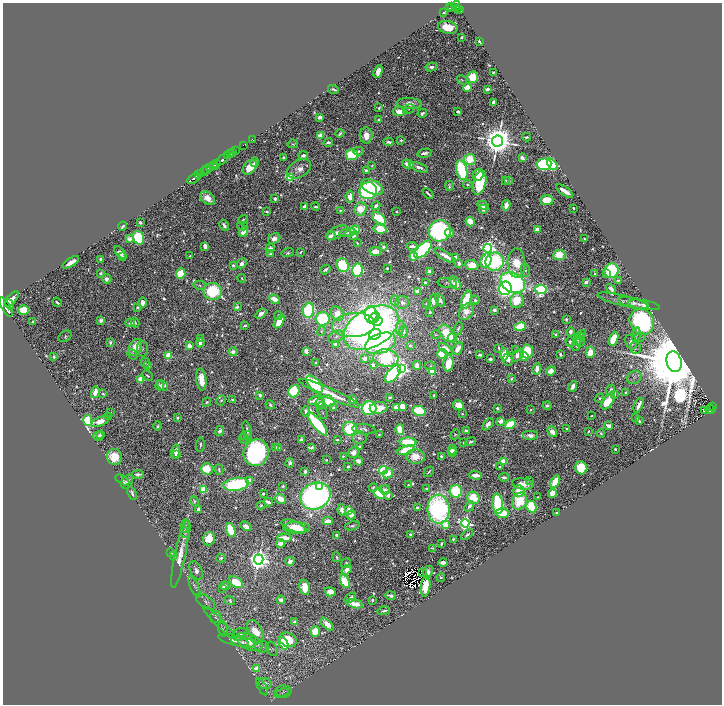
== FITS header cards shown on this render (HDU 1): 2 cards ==
NAXIS1  =                 1439
NAXIS2  =                 1404

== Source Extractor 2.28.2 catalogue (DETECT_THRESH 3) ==
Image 1439 x 1404 px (HDU 1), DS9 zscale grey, zoomed out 1/2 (1 PNG px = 2 x 2 image px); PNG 724 x 706 px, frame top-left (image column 2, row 1403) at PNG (3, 3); each listed source drawn as its Kron ellipse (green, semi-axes under 4 px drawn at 4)
Background 0.592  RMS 0.013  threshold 0.0378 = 3 sigma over >= 5 px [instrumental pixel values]
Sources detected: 1240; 100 cannot appear on this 1/2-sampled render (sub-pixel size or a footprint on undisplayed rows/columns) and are neither listed nor drawn; of the other 1140, the 500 brightest by FLUX_AUTO listed and drawn (640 fainter detections omitted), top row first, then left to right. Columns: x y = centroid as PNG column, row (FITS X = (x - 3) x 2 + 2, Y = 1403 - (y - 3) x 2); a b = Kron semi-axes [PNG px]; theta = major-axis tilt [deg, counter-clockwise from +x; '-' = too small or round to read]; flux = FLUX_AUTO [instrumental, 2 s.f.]
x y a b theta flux
452 6 2 2 - 140
456 6 5 2 - 680
450 8 4 2 - 160
458 8 3 2 - 120
460 10 3 2 - 38
444 12 3 2 - 6.7
448 27 10 6 -10 66
462 37 3 2 - 6.7
479 41 4 2 - 7.8
431 67 6 3 10 14
378 71 7 4 72 33
493 73 3 2 - 5.6
473 77 6 5 - 150
462 80 5 4 - 4.5
467 87 4 3 - 73
333 89 6 2 -16 8.3
487 89 3 2 - 18
493 102 4 3 - 15
409 104 13 5 -4 42
379 108 3 2 - 6.4
409 109 6 4 31 4.9
399 111 7 4 -3 43
458 112 4 3 - 8.6
422 113 5 3 - 12
320 117 4 3 - 27
379 120 4 3 - 10
340 133 4 2 - 6.1
320 135 4 3 - 62
366 135 8 6 -89 39
527 137 4 2 - 6.1
252 139 3 1 - 8.6
401 140 3 3 - 7.3
498 141 5 5 - 10000
388 142 5 2 - 9.3
328 143 4 2 - 8.5
293 144 5 3 - 5.1
243 145 3 1 - 50
236 150 3 2 - 270
359 151 5 4 - 7.5
232 152 2 2 - 430
424 153 7 3 13 19
231 154 3 2 - 950
352 155 6 5 - 190
228 156 2 2 - 410
303 156 4 3 - 14
283 158 4 3 - 8.6
522 158 4 3 - 26
470 159 5 5 - 140
222 160 7 3 41 2300
255 162 5 3 - 21
217 163 4 3 - 500
408 164 6 3 -14 44
544 164 7 6 - 460
552 164 7 4 -50 210
213 165 3 2 - 320
372 165 4 3 - 4.4
216 167 2 1 - 110
250 167 8 5 49 77
419 167 10 3 -21 19
209 168 4 2 - 470
299 169 13 8 30 28
207 170 4 2 - 240
366 170 4 3 - 6.1
462 170 10 5 -76 400
204 172 4 2 - 280
201 174 2 2 - 540
199 175 2 2 - 640
478 175 6 5 - 81
290 178 4 4 - 240
193 179 7 2 31 1200
505 181 3 3 - 5.9
509 181 4 3 - 7.3
480 183 12 6 76 300
468 184 5 3 - 8
449 186 5 3 - 5.6
372 187 12 6 -26 210
368 191 9 8 - 640
565 191 10 3 -35 41
428 193 6 2 -44 9.7
350 197 6 4 81 32
208 198 8 5 -34 38
275 199 4 3 - 7.4
547 200 6 5 - 110
483 205 6 3 -30 39
506 205 5 3 - 47
305 206 3 3 - 18
376 206 5 3 - 17
315 207 4 2 - 5.7
573 208 3 2 - 4.9
361 209 7 6 - 100
483 209 4 4 - 12
340 210 2 2 - 6.1
267 211 4 2 - 6.3
396 211 2 2 - 12
379 218 8 4 -37 230
243 220 5 3 - 5.5
470 221 5 4 - 77
140 222 3 2 - 7.3
224 225 5 3 - 11
123 226 4 2 - 10
242 226 5 4 - 5.5
380 229 7 4 -9 120
355 230 5 4 - 70
538 230 3 3 - 67
440 231 11 10 - 920
243 232 5 4 - 50
337 233 11 5 27 22
348 233 9 4 10 6.8
449 233 4 3 - 28
331 236 5 3 - 22
354 236 4 2 - 8
139 238 7 5 -70 310
129 239 4 3 - 21
274 239 6 5 - 19
584 239 4 3 - 4.5
357 243 3 2 - 4.4
205 246 4 3 - 26
412 246 6 3 -9 20
383 247 3 3 - 6
270 248 4 4 - 15
488 248 4 4 - 1300
423 249 11 5 46 640
375 251 6 4 -9 37
120 252 7 4 -52 32
300 252 3 2 - 6
288 253 6 4 16 8.8
270 254 4 3 - 8.5
559 255 6 5 - 120
122 256 4 2 - 7.9
190 256 2 2 - 6.1
414 256 4 4 - 160
445 256 12 3 -30 35
455 258 4 4 - 29
100 259 3 3 - 8
486 261 7 5 76 150
71 262 9 3 33 41
495 262 9 9 - 370
242 263 5 3 - 29
459 263 3 2 - 29
516 263 15 9 -88 90
233 265 3 3 - 5.8
343 265 7 6 - 280
472 265 6 5 - 59
387 268 2 2 - 6.2
325 270 5 2 - 8.6
357 270 7 5 79 390
525 270 6 4 -81 6.9
430 271 4 3 - 32
611 271 7 7 - 410
100 273 4 3 - 8
594 273 4 2 - 4.5
607 273 2 2 - 14
181 274 5 4 - 130
242 278 4 3 - 5.1
106 279 5 4 - 20
618 280 3 3 - 7.3
586 282 4 3 - 15
426 283 3 2 - 26
447 283 10 5 -6 5.3
455 283 7 5 -54 34
513 283 13 9 -27 1200
200 285 6 4 -13 5
505 288 7 6 - 410
541 289 6 4 -9 720
611 289 5 3 - 22
213 291 9 8 - 320
417 291 3 3 - 25
11 299 10 4 48 4900
274 299 5 3 - 66
395 300 5 4 - 4.7
440 300 7 3 -63 13
466 300 9 4 71 160
475 300 5 3 - 7.3
433 301 7 5 70 25
517 301 7 7 - 190
623 301 27 5 -14 22
57 302 5 2 - 7.7
142 303 5 3 - 27
402 303 7 6 - 18
633 303 16 5 -13 14
10 304 5 2 - 1100
426 304 4 3 - 5.6
644 305 16 4 -9 22
6 307 10 4 -61 4800
137 307 3 2 - 7.3
237 307 2 2 - 28
23 310 5 4 - 160
308 310 7 5 79 480
494 310 3 3 - 12
430 312 3 3 - 5.7
466 312 9 6 55 40
337 313 8 6 -49 79
261 314 6 3 38 18
278 315 4 3 - 5.4
371 315 9 6 -83 590
375 318 6 4 49 270
323 319 7 7 - 310
566 319 4 3 - 8.2
101 320 4 3 - 16
33 322 3 3 - 5.2
279 322 7 4 58 76
378 322 5 4 - 240
642 322 13 11 -58 610
130 323 5 3 - 8.3
135 323 5 3 - 5.2
245 325 3 2 - 9.3
354 325 21 12 4 220
400 327 7 3 83 6.1
520 327 6 4 14 160
371 328 30 19 31 2600
458 328 7 3 74 8
321 331 5 3 - 5.2
403 332 6 4 79 14
571 332 4 3 - 16
447 333 10 6 -53 140
375 334 6 5 - 350
555 334 4 2 - 6.5
436 335 4 4 - 4.8
581 335 6 3 49 6.6
636 335 7 4 80 5.3
65 336 7 5 32 5.5
336 337 8 5 26 8.9
639 337 7 4 13 5.5
201 338 2 2 - 6.5
452 338 4 4 - 160
613 339 7 4 68 110
578 340 5 2 - 5.8
581 340 7 3 86 8
110 342 4 2 - 10
570 342 4 3 - 8.7
631 342 8 5 -63 17
200 343 4 3 - 32
380 343 16 9 21 640
336 344 3 3 - 19
577 344 7 3 74 8.9
189 346 3 3 - 31
410 346 3 3 - 9.8
135 347 9 6 62 57
142 348 8 5 -86 6.3
458 348 7 4 64 58
499 348 4 2 - 4.7
635 348 6 5 - 5.4
446 349 8 4 -36 44
516 350 3 2 - 5.4
306 351 3 3 - 25
527 351 7 6 - 120
233 352 4 4 - 18
590 352 5 4 - 72
132 354 5 4 - 6
443 354 5 5 - 190
504 354 6 4 81 79
560 354 3 2 - 9.1
480 355 3 2 - 16
518 355 7 4 50 35
54 356 3 2 - 10
168 356 3 3 - 190
524 357 4 3 - 53
386 358 12 8 -7 380
365 359 3 3 - 31
490 359 3 3 - 9.5
508 359 6 5 - 20
674 362 10 7 -77 83000
145 363 5 4 - 5.3
316 363 3 2 - 8.9
448 363 8 5 85 95
148 365 3 2 - 14
373 365 4 3 - 17
417 365 4 4 - 35
431 366 5 4 - 5.8
401 369 3 3 - 1200
537 369 5 3 - 38
433 371 3 3 - 220
551 371 5 4 - 39
393 374 11 5 49 770
147 375 6 3 -45 4.9
634 378 7 6 - 6
141 379 3 3 - 140
512 379 4 3 - 5.7
201 380 11 5 -84 58
314 384 10 5 -46 290
162 385 7 3 -40 11
159 386 5 2 - 4.9
573 386 5 3 - 36
611 390 6 3 69 11
294 391 6 5 - 260
95 392 6 4 75 33
626 392 3 3 - 5
329 393 33 5 -24 83
103 394 4 2 - 6.8
614 394 4 2 - 13
260 395 3 3 - 8.1
434 395 2 2 - 4.5
390 397 3 3 - 7
600 398 4 4 - 6.6
232 399 4 3 - 6.3
353 399 4 3 - 23
221 400 5 4 - 6.7
315 400 7 4 14 42
329 401 6 5 - 110
608 401 9 5 57 80
207 402 4 3 - 5.9
320 404 6 4 75 21
270 405 5 4 - 7.6
458 405 5 5 - 62
638 405 8 3 66 33
402 406 4 4 - 46
547 406 4 4 - 11
396 407 4 3 - 38
712 407 3 2 - 41
333 408 3 3 - 10
369 408 7 7 - 450
378 408 9 6 5 60
497 408 3 3 - 6.5
710 409 4 1 - 17
712 409 3 2 - 43
530 410 2 2 - 4.6
704 410 3 2 - 4.9
419 411 6 5 - 180
306 412 5 3 - 12
322 412 7 4 -68 4.9
111 413 3 2 - 4.4
462 414 3 2 - 5.5
592 416 3 2 - 5.1
109 417 3 3 - 5.1
178 418 2 2 - 22
636 418 4 3 - 7.6
88 421 5 4 - 450
100 421 10 4 23 40
501 421 4 3 - 43
639 421 4 2 - 6.1
317 424 14 5 -51 670
488 424 7 4 48 17
510 424 6 4 32 190
158 426 4 3 - 7.4
609 426 4 3 - 22
350 429 7 6 - 290
364 429 11 5 -5 13
567 429 4 2 - 7.1
400 430 5 4 - 130
220 431 5 3 - 12
247 431 10 3 -74 7.8
466 431 4 4 - 13
588 431 3 2 - 6.3
552 432 6 4 -51 36
601 433 4 4 - 5.6
101 434 4 2 - 6.4
379 434 4 2 - 4.8
455 434 5 4 - 5.7
246 435 6 4 20 6.6
98 436 5 3 - 16
530 436 8 5 0 24
244 438 5 4 - 6.5
359 438 7 6 - 11
301 439 2 2 - 32
337 440 3 2 - 8.7
408 442 8 4 -4 180
471 442 6 3 25 8
464 443 3 3 - 5.3
200 445 7 3 86 7.1
276 447 2 2 - 17
312 447 2 2 - 48
359 447 3 3 - 11
278 448 2 2 - 27
615 449 2 2 - 17
406 450 9 4 17 120
452 450 5 4 - 45
176 452 7 3 76 23
354 452 6 5 - 27
452 452 4 3 - 39
256 453 13 12 - 940
176 454 4 3 - 12
343 456 3 2 - 4.8
415 456 9 7 -4 62
441 456 3 2 - 7
115 457 8 7 - 80
326 460 3 2 - 4.6
358 461 4 4 - 17
503 461 4 3 - 110
290 463 4 4 - 13
348 467 2 2 - 19
500 467 4 2 - 6.8
581 468 6 6 - 240
207 469 6 5 - 120
219 470 5 3 - 7.2
383 470 4 4 - 600
305 471 4 3 - 8.3
429 472 6 2 46 5.9
388 473 5 4 - 72
138 474 6 3 -2 10
476 475 6 3 -1 29
504 477 5 3 - 9.3
122 480 8 3 -31 4.4
249 480 4 4 - 13
529 481 3 2 - 4.9
127 482 7 5 56 19
555 482 7 3 58 140
236 484 13 6 8 540
523 484 10 5 -7 35
408 485 2 2 - 4.6
283 486 3 2 - 6.6
320 487 4 4 - 120
373 487 4 3 - 6.9
426 488 3 2 - 4.9
203 490 4 3 - 180
385 490 5 4 - 12
456 491 6 6 - 240
519 491 6 5 - 68
132 493 7 3 -71 12
379 493 6 4 -34 210
552 493 4 4 - 58
263 494 3 2 - 9.5
388 495 4 3 - 16
315 496 16 13 25 2500
538 497 2 2 - 4.4
473 498 6 6 - 120
281 499 6 4 -40 51
194 501 5 3 - 4.8
519 501 9 7 63 130
268 502 5 3 - 17
498 504 10 5 -82 300
261 505 4 4 - 6.6
469 506 6 3 50 16
532 507 6 5 - 250
417 508 2 2 - 16
198 509 3 3 - 21
438 509 14 11 -89 1100
342 510 5 4 - 25
349 510 4 3 - 41
557 512 3 2 - 8.5
502 513 7 4 3 82
351 515 5 4 - 21
328 521 5 3 - 38
465 523 4 4 - 1000
446 525 3 3 - 97
186 526 6 5 - 4.5
246 526 6 4 -29 19
294 526 13 5 -20 49
352 526 7 3 14 8.7
297 528 13 5 -2 67
231 530 7 4 -71 230
185 533 6 3 -53 5.2
410 534 3 2 - 10
336 535 3 2 - 12
467 535 7 3 40 7.9
284 538 7 3 -4 64
209 539 7 6 - 66
453 539 3 2 - 5.2
281 543 4 4 - 29
441 544 4 2 - 5.3
433 548 3 3 - 4.9
171 553 3 2 - 6.9
180 554 35 5 78 52
173 556 4 2 - 11
337 557 5 3 - 5.3
221 558 5 4 - 8.4
259 560 5 4 - 3500
290 561 4 4 - 25
443 562 4 3 - 35
346 563 5 3 - 5.2
196 570 10 6 -65 20
347 570 5 4 - 30
428 572 7 4 62 17
423 573 3 2 - 6.9
441 577 4 2 - 5.4
345 581 7 4 -67 110
236 582 7 5 -34 110
225 586 5 4 - 17
426 586 10 4 83 98
195 587 12 4 -66 6.7
305 587 8 5 -78 88
223 588 3 2 - 5.4
330 592 5 4 - 40
391 596 5 3 - 14
350 598 6 4 39 16
281 600 4 3 - 24
372 600 3 3 - 11
230 601 5 4 - 6
206 602 11 6 -38 9.2
355 604 8 4 -14 52
384 611 6 2 13 7.7
215 617 6 5 - 5.8
219 622 22 3 -46 9.7
295 622 3 3 - 12
327 624 8 4 -44 40
223 629 7 4 -75 5.2
315 631 5 5 - 69
255 632 13 6 -64 51
240 634 8 6 30 18
233 640 16 5 -15 17
288 640 9 7 -28 100
243 642 12 5 -14 11
249 642 14 7 -26 41
283 643 7 4 -57 130
262 647 7 6 - 6.3
272 649 8 5 -64 5.2
257 668 3 3 - 78
265 683 7 5 -13 18
262 687 9 3 -61 5.1
283 691 8 6 4 6
281 693 7 3 21 4.5
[640 fainter detections neither listed nor drawn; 100 sub-pixel or undisplayed-footprint detections neither listed nor drawn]